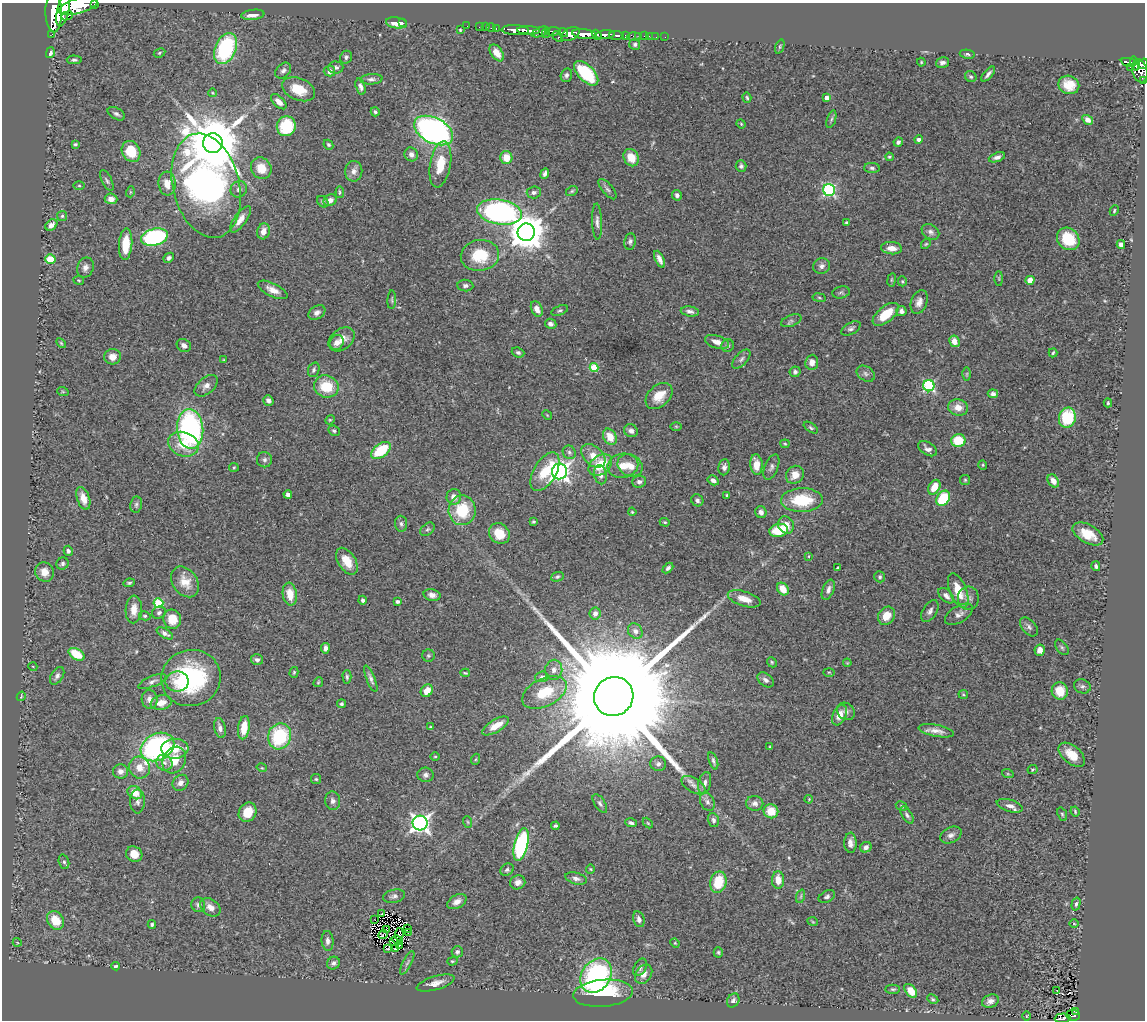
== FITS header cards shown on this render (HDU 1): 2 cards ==
NAXIS1  =                 1143
NAXIS2  =                 1018

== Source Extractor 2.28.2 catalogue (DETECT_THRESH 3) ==
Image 1143 x 1018 px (HDU 1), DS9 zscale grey, 1 PNG px = 1 image px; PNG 1147 x 1022 px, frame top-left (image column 1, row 1018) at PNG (2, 3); each listed source drawn as its Kron ellipse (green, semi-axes under 4 px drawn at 4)
Background 0.986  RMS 0.062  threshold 0.185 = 3 sigma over >= 5 px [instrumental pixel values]
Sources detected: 402; all 402 listed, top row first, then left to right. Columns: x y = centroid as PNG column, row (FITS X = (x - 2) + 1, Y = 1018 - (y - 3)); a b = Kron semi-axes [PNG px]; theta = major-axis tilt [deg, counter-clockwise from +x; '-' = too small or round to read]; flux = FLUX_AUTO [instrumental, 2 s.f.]
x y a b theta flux
94 4 3 3 - 170
78 6 20 7 17 6200
63 9 17 6 77 5900
54 13 19 8 -89 12000
253 15 11 5 8 35
67 16 6 4 21 760
396 23 10 5 -9 43
403 23 2 2 - 45
467 26 2 2 - 14
479 27 2 2 - 15
485 27 2 2 - 22
491 28 5 3 - 49
496 28 3 2 - 39
460 30 3 3 - 4.7
515 30 14 5 -2 2100
528 30 11 4 -2 2100
553 31 8 4 3 870
540 32 9 4 19 670
546 33 5 3 - 470
563 33 5 4 - 480
52 34 3 2 - 13
570 34 10 6 25 1500
584 34 12 5 -7 3800
597 35 5 3 - 690
605 35 10 4 6 2200
616 35 7 3 -4 380
625 36 3 3 - 380
634 36 7 3 1 140
639 36 2 2 - 20
644 36 2 2 - 17
649 36 3 2 - 7.9
558 37 6 3 -42 210
656 37 2 2 - 11
665 37 2 2 - 7
635 44 5 5 - 9
780 47 7 3 69 5.7
225 49 16 10 67 440
50 53 5 4 - 14
159 53 6 4 28 6.4
497 53 9 5 -55 41
967 54 7 4 -8 8.2
346 57 6 6 - 9.4
74 60 7 4 -1 9.7
921 62 4 4 - 4.3
1129 62 8 3 -12 170
942 63 7 5 15 14
1135 64 7 3 -75 350
1143 64 5 4 - 450
336 67 7 6 - 11
1130 67 2 2 - 9.6
283 71 9 6 45 13
329 71 6 5 - 19
1140 71 12 7 -76 860
586 73 15 8 -45 220
988 74 9 3 49 14
566 75 7 5 73 12
971 77 6 5 - 8
371 79 11 5 5 13
1144 81 3 2 - 36
1069 85 10 9 - 73
360 87 8 4 -74 14
298 89 17 11 -23 97
213 93 4 3 - 3.5
747 98 5 4 - 6.1
827 98 4 4 - 31
279 102 9 5 -43 27
375 112 4 4 - 7.8
116 114 9 5 -29 12
831 119 9 4 72 8.7
1088 120 6 4 -31 25
741 124 5 4 - 4.8
286 126 10 9 - 180
434 131 21 12 -27 1500
919 140 4 3 - 13
898 142 5 4 - 9.9
213 143 10 10 - 34000
75 144 4 3 - 5.4
328 145 5 4 - 6.3
131 151 11 9 -63 100
411 154 7 6 - 19
889 157 4 3 - 6.1
997 157 8 4 20 16
506 158 6 6 - 64
631 158 9 7 -60 58
440 164 23 10 80 100
741 166 6 5 - 9.6
261 168 11 10 - 67
872 168 8 5 -2 9.9
354 171 10 8 83 25
545 173 5 4 - 13
107 181 11 5 -64 10
167 184 12 8 -86 51
79 186 5 3 - 4.6
206 186 53 33 -77 2100
239 189 8 8 - 17
607 189 12 5 -50 13
829 190 6 5 - 630
572 191 6 5 - 6.4
130 192 5 3 - 4.1
340 192 6 3 -82 6.2
534 192 7 6 - 12
677 195 5 5 - 13
111 199 6 5 - 28
330 200 7 5 29 22
323 202 6 5 - 8.7
1114 211 5 3 - 4.4
500 212 22 12 -10 1100
62 216 5 5 - 6.3
240 219 16 6 54 37
597 222 18 5 -88 20
846 222 3 3 - 6
51 225 6 5 - 22
263 231 8 6 74 36
526 232 9 8 - 10000
930 232 9 7 -34 15
154 237 14 8 15 550
1068 239 12 10 -45 130
630 241 8 6 81 11
126 244 16 6 85 100
926 244 5 4 - 5
1121 244 4 4 - 16
892 248 10 6 -5 36
480 255 19 15 7 160
169 258 6 4 45 11
50 259 5 5 - 160
660 259 9 4 -65 22
822 266 8 7 - 16
85 267 10 8 69 19
999 279 7 4 -90 4.8
79 280 5 3 - 3.9
892 280 7 3 81 4.9
1030 280 4 4 - 57
902 281 5 4 - 5.1
465 285 8 6 -6 11
273 290 16 6 -26 36
841 292 9 6 11 8.5
819 298 7 3 -9 4.8
392 300 9 3 87 5.5
919 302 12 8 70 25
537 309 8 5 -64 32
560 310 8 4 21 8
690 311 9 5 -9 16
901 311 5 5 - 15
317 313 9 6 32 19
886 314 15 7 39 96
791 321 11 5 22 11
551 324 6 5 - 15
851 328 10 5 30 12
342 339 14 10 39 43
954 341 6 5 - 34
337 342 8 6 57 26
717 342 12 6 -18 34
61 343 6 3 -46 5
184 345 7 6 - 18
728 346 6 6 - 10
518 352 6 5 - 9.1
1053 353 5 3 - 6
113 357 8 7 - 34
741 359 12 6 47 14
224 360 3 3 - 3.7
812 362 7 6 - 32
594 367 4 4 - 170
314 370 7 5 71 9.5
795 372 5 5 - 12
866 374 10 7 -34 14
967 374 6 4 89 5.9
206 386 13 8 41 25
326 386 12 11 - 120
929 386 6 5 - 520
63 392 6 3 -19 4.2
993 394 5 4 - 12
659 396 15 10 42 63
268 400 5 5 - 12
1108 403 4 3 - 6.1
958 407 10 8 -11 43
547 415 5 4 - 4
1067 418 10 8 76 190
330 420 5 4 - 4.5
676 426 6 4 -1 4.8
811 428 8 4 -35 7.7
190 429 20 13 -87 890
334 431 6 5 - 8
631 431 7 6 - 18
610 437 8 6 -63 59
958 440 7 6 - 110
183 444 15 12 -20 95
785 444 4 4 - 4.6
928 449 10 6 -30 16
381 450 11 6 37 180
569 452 7 6 - 12
593 456 14 9 -43 57
264 460 7 7 - 12
756 464 10 6 -85 56
600 465 13 9 39 120
630 465 13 10 -30 47
983 465 4 4 - 5.1
623 466 15 12 11 54
234 467 5 4 - 4.5
724 467 8 5 83 15
771 467 13 6 68 17
560 471 8 7 - 2000
545 472 21 11 60 130
600 475 9 6 -78 20
795 475 9 8 - 46
713 480 6 4 -31 18
965 480 5 5 - 5.9
1053 481 7 5 -56 34
639 482 7 6 - 16
934 487 8 5 59 65
288 494 4 4 - 14
727 496 4 3 - 6.9
454 497 8 7 - 28
83 498 12 6 -71 44
943 498 8 6 55 170
697 500 6 5 - 13
802 500 21 12 1 180
136 505 8 6 81 10
462 510 15 13 88 170
632 512 4 3 - 4.6
761 512 6 5 - 20
533 522 3 3 - 5.5
665 522 5 4 - 5
401 524 8 6 -85 10
786 525 9 8 - 36
427 529 8 5 39 8.9
779 530 9 6 10 120
499 533 11 9 -44 74
1088 534 17 9 -29 87
68 551 5 4 - 11
809 556 3 2 - 2.7
347 561 15 8 -58 74
62 564 6 5 - 11
1096 566 5 3 - 8.6
668 568 6 4 43 10
838 568 3 2 - 5.4
45 572 10 9 - 36
557 577 6 4 20 6.1
880 577 6 5 - 8.3
185 582 17 12 -54 62
129 583 6 3 9 7
783 589 7 5 -53 61
828 590 10 5 68 19
958 590 18 8 -69 93
290 594 11 7 -81 60
432 595 8 6 -13 22
946 596 9 5 -44 20
968 598 11 10 - 21
744 599 17 7 -18 50
363 600 4 4 - 9.5
397 602 4 3 - 8.7
158 603 5 5 - 210
134 609 14 8 87 42
930 611 12 7 58 18
159 613 7 6 - 12
595 613 6 5 - 20
959 614 15 8 31 23
145 616 6 4 -12 6.6
886 616 9 8 - 52
172 619 10 8 -69 66
1029 627 11 7 -47 15
635 631 8 6 -50 20
165 633 9 4 -31 16
1062 647 9 5 -52 7.7
325 648 5 4 - 16
1040 650 6 5 - 25
77 654 9 5 -32 120
428 656 6 6 - 7.2
257 660 6 5 - 13
772 662 5 4 - 5.7
847 663 4 3 - 3
33 667 4 3 - 3.2
554 670 10 8 80 25
294 672 5 4 - 5.2
829 672 6 3 -1 4
465 673 5 3 - 4.8
57 676 10 6 58 15
347 677 7 4 -89 8.1
542 677 6 5 - 12
191 678 30 28 15 480
371 679 14 4 -68 15
766 680 9 6 -37 14
152 681 15 5 22 17
177 682 11 10 - 50
318 682 5 4 - 5.1
1082 686 8 7 - 12
427 691 7 5 47 46
1060 691 8 8 - 72
544 692 24 14 27 140
963 694 5 4 - 4.5
21 696 5 4 - 4.5
614 696 20 19 - 230000
150 699 9 8 - 25
161 703 11 7 13 47
341 704 4 4 - 6.2
846 711 9 8 - 17
840 715 11 6 65 43
496 726 15 6 31 59
430 727 4 3 - 4.2
220 728 10 6 -76 17
244 728 12 5 82 74
936 731 18 5 -11 30
280 736 13 11 70 270
157 747 17 13 27 860
770 747 3 3 - 4.7
175 749 13 10 3 77
1072 755 15 9 -40 66
435 756 5 3 - 4.4
476 759 5 3 - 4.6
174 760 14 11 60 86
713 761 9 4 -71 11
164 763 8 7 - 20
658 764 8 7 - 14
140 768 11 10 - 51
262 768 5 3 - 3.6
1033 770 5 4 - 5.9
120 771 7 7 - 21
1008 774 6 4 -18 5.3
426 775 8 7 - 14
316 779 5 5 - 5.9
180 783 8 7 - 22
705 783 11 6 76 19
693 785 13 7 -32 23
135 793 8 6 -37 63
809 799 4 3 - 3.7
137 801 12 7 90 15
333 801 9 7 -82 16
707 802 9 7 -63 17
600 803 10 5 -57 11
755 803 8 7 - 19
902 806 6 4 -30 5.5
1010 806 13 6 -16 24
771 811 7 7 - 65
1075 811 5 3 - 5.3
248 812 10 8 57 81
1062 814 7 4 -70 6.6
907 815 9 5 -57 11
713 820 7 5 -75 12
468 822 6 3 -71 5.2
420 823 7 7 - 1800
631 823 6 4 -18 9.6
648 823 6 3 -46 5.1
555 826 4 3 - 8.5
951 835 11 7 26 19
850 843 10 6 -88 22
521 845 17 7 76 500
866 847 6 5 - 17
134 854 8 7 - 46
64 862 7 5 -70 10
590 869 4 4 - 4.5
507 870 7 5 34 10
576 878 11 5 -15 16
778 880 8 6 -87 52
518 882 8 7 - 23
718 882 11 8 76 120
394 896 11 6 13 15
801 896 7 4 72 7.9
827 897 9 5 27 11
457 902 10 6 29 25
1076 904 6 4 75 8.3
198 905 7 7 - 13
210 907 11 8 -37 25
381 914 2 2 - 1.4
639 919 8 5 -75 17
55 920 10 8 -57 90
375 920 2 2 - 3.8
813 922 5 3 - 3.8
1074 923 4 3 - 3.6
152 924 4 3 - 6.6
386 929 3 2 - 1.6
408 929 3 2 - 5
408 932 2 2 - 2.9
383 934 5 3 - 5.6
399 934 6 2 83 1.5
397 940 5 2 - 0.37
328 941 10 6 -85 16
17 942 4 3 - 3.4
394 942 3 2 - 2.1
675 943 5 4 - 4.5
400 946 3 2 - 1.5
395 948 3 2 - 4.4
387 949 3 2 - 5.6
457 952 5 5 - 9.6
718 952 5 4 - 6.2
452 961 5 4 - 4.5
333 963 7 6 - 12
407 963 13 4 63 12
115 966 4 3 - 5.9
640 967 9 6 63 13
644 974 10 7 57 26
596 976 18 14 55 710
436 983 19 7 16 34
893 989 7 4 1 7
911 991 8 5 -48 60
1057 991 2 2 - 2.1
603 993 30 13 5 220
933 999 6 4 -28 5.9
733 1001 7 6 - 13
990 1001 9 6 22 21
1075 1011 4 3 - 33
1073 1015 7 5 -5 130
1027 1016 5 3 - 3.2
1063 1018 8 4 3 160
At the frame edge (FLAGS 8, measured only in part): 5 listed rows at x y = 94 4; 78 6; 1143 64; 1144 81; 1063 1018